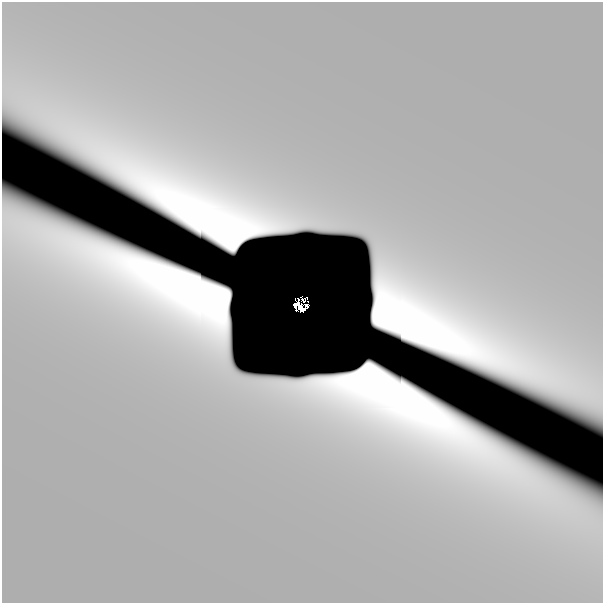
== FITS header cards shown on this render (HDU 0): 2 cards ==
NAXIS1  =                  601
NAXIS2  =                  601

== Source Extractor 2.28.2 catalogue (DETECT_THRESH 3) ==
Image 601 x 601 px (HDU 0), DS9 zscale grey, 1 PNG px = 1 image px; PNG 605 x 605 px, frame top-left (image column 1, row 601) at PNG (2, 2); no overlay
Background 1.90e-10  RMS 7.2e-11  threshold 2.17e-10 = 3 sigma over >= 5 px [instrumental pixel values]
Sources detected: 7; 5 with non-positive FLUX_AUTO (blend fragments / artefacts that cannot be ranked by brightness) are not listed; the other 2 listed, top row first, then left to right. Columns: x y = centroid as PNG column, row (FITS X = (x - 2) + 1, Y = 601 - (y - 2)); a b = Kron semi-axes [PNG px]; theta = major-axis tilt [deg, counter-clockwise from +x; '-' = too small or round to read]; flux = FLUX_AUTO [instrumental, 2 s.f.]
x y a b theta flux
297 304 7 4 46 0.051
300 307 9 6 -11 0.07
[5 non-positive-flux detections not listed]